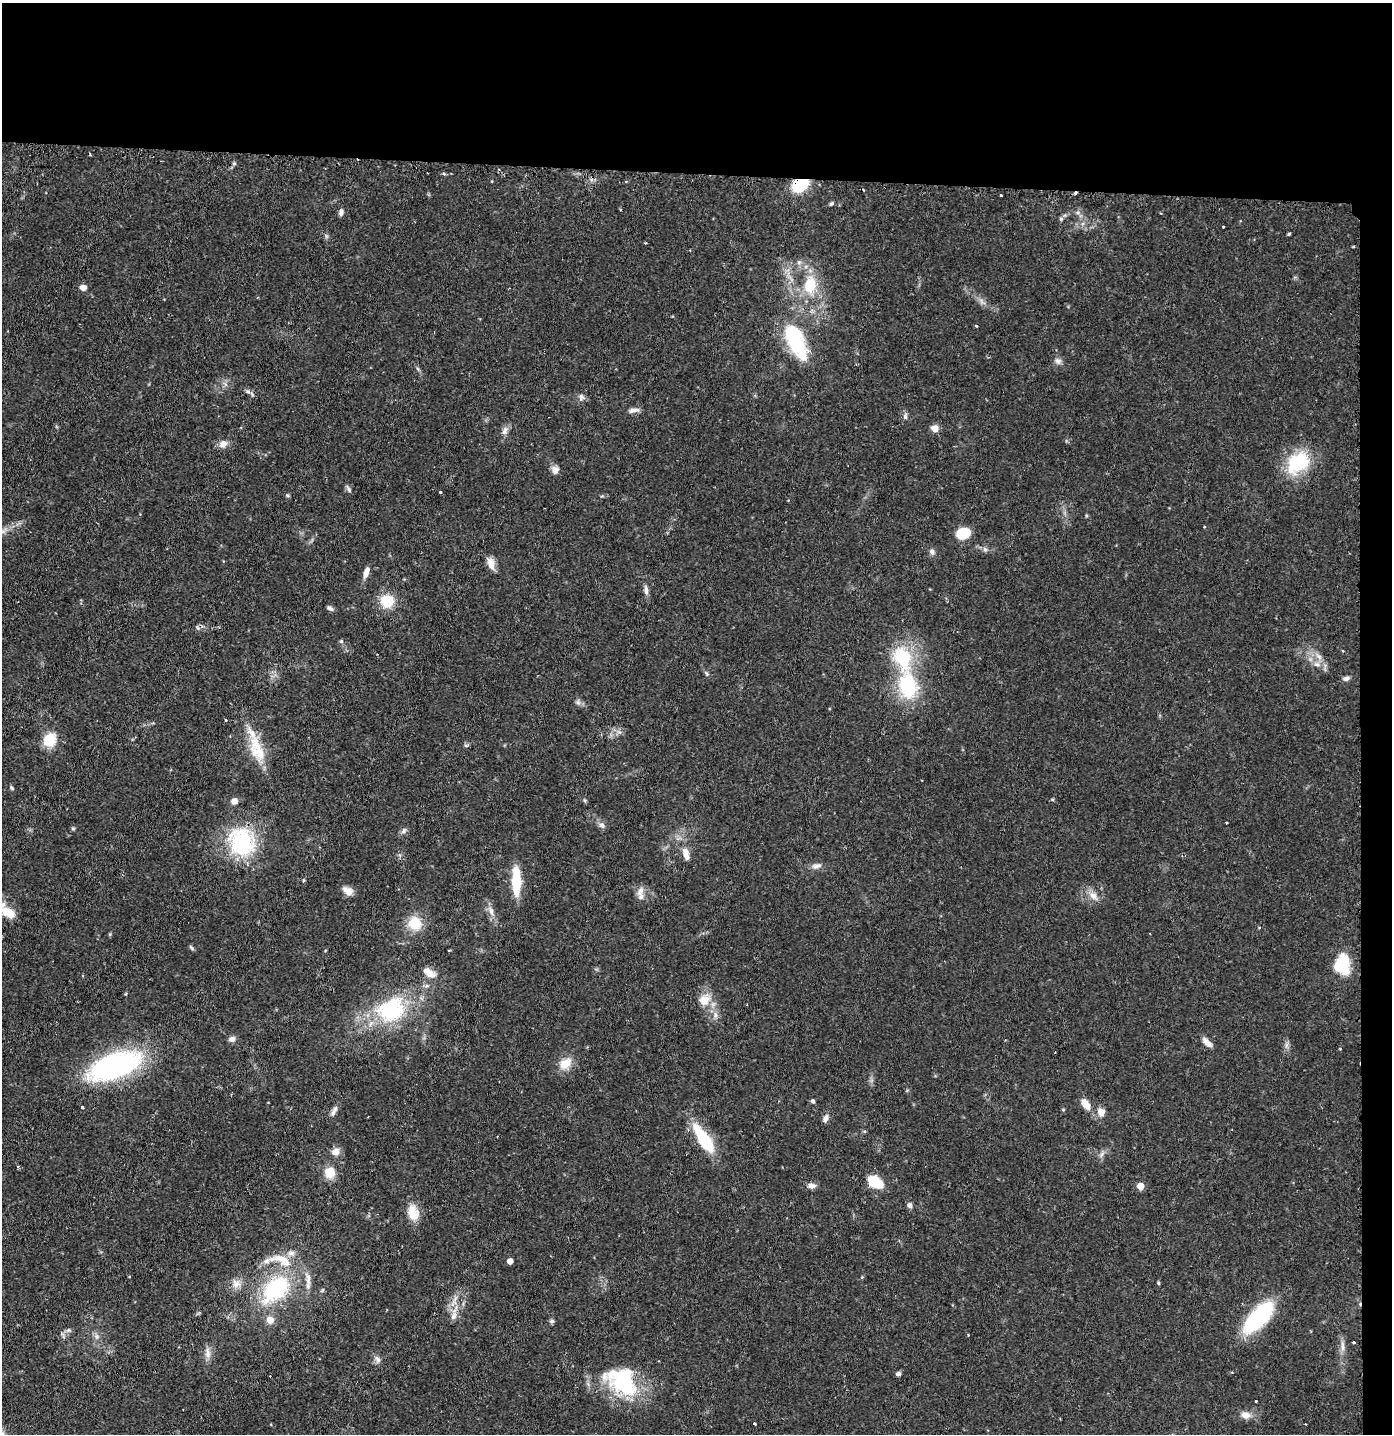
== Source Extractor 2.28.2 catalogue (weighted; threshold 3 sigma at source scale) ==
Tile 3 of 3 x 3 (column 3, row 1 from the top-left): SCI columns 2861-4250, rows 2873-4304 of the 4332 x 4304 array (HDU 1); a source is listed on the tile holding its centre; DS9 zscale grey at full resolution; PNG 1394 x 1436 px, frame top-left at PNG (2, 3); no overlay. Shown black and unused: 14% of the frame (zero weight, under 2 of 3 exposures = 1% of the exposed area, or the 3 px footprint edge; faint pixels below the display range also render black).
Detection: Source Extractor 2.28.2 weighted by HDU 2 'WHT'; one run over the whole footprint, this tile lists its part. Background 0.131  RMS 0.0054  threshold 0.0245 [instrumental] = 3 sigma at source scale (4.5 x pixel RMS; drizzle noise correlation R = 1.50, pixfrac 1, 0.05/0.05 arcsec/px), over >= 5 px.
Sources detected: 122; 2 inside a brighter object's white glare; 3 cosmic-ray / hot-pixel residue — not listed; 4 inside a brighter listed object's ellipse — not listed separately; the other 113 listed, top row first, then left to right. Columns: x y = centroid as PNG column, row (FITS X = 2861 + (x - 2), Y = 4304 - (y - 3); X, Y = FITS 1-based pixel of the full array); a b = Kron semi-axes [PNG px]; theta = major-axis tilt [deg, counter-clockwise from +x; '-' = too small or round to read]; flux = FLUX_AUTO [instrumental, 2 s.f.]
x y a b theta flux
444 174 4 3 - 1.2
800 185 13 9 30 29
1075 193 3 3 - 1.4
1001 195 3 3 - 0.78
831 204 6 5 - 0.94
341 212 8 5 76 1.8
1061 219 6 5 - 0.93
1223 227 2 2 - 0.47
1289 234 4 3 - 0.66
810 285 24 16 77 18
83 287 7 6 - 3.7
976 326 3 3 - 0.97
796 342 38 18 -63 42
1058 361 10 8 -36 2.3
418 369 6 4 -71 0.85
248 391 7 6 - 1.4
581 397 10 7 87 2.1
634 410 14 6 8 2.8
905 416 9 5 -89 1.6
935 428 9 8 - 3.7
505 430 12 7 77 2.7
223 444 11 9 40 3.9
1298 463 32 24 41 29
555 470 10 8 -64 3.3
349 489 11 5 -62 1.4
440 492 3 3 - 0.8
1204 527 3 3 - 0.43
3 531 9 6 17 2.6
963 533 13 10 12 15
985 549 7 6 - 1.4
932 552 8 7 - 1.9
491 564 14 8 -74 5.2
366 572 14 6 72 3.5
646 590 11 6 -80 2.4
387 601 13 13 - 15
330 608 10 5 -25 1.4
341 641 6 4 -45 0.79
1319 656 10 7 -42 2.9
1317 664 8 6 -4 2.5
706 673 8 3 -71 0.86
1346 678 10 6 12 1.8
907 686 29 20 -80 40
578 702 7 6 - 1.6
225 720 3 3 - 1.1
49 740 16 14 61 12
466 745 6 4 -18 0.74
258 752 29 18 -49 16
12 788 6 4 -42 0.85
584 800 6 4 -71 0.71
234 801 7 7 - 3.5
602 825 9 7 -31 2.2
73 828 6 4 0 0.7
404 831 9 6 52 1.6
242 842 39 34 -72 46
686 854 17 8 -76 5.2
816 866 15 6 11 2.7
516 881 27 9 -89 22
348 891 13 8 -30 3.8
640 891 15 8 71 3.7
1093 895 14 9 -45 4.5
491 911 14 6 -69 3.5
8 912 20 11 -30 9.9
415 923 14 13 - 14
191 948 8 4 -49 0.94
1342 965 19 14 90 28
429 973 17 9 -36 5.8
427 986 6 4 -17 1.1
126 994 4 3 - 0.67
705 1000 20 15 52 8.7
391 1010 42 32 31 50
715 1015 10 5 83 2.2
232 1039 8 7 - 2.1
1207 1042 14 6 -44 3.9
1286 1045 9 4 81 1.7
565 1063 19 13 38 7.9
114 1066 50 22 21 120
813 1101 6 5 - 1.1
1085 1104 12 7 -55 7.4
82 1107 3 3 - 1.4
1101 1112 10 8 -70 4.5
333 1113 10 6 52 2.1
825 1118 9 6 69 2.9
704 1139 27 9 -57 36
335 1152 10 9 - 3.9
1102 1154 10 4 60 1.7
330 1172 12 11 - 8.9
875 1182 17 11 -32 14
812 1186 11 7 -2 2.4
1140 1186 5 5 - 9.3
910 1205 6 6 - 2.1
413 1212 21 13 -76 8.8
266 1261 20 8 26 5
284 1261 23 15 -44 13
510 1261 5 4 - 4.9
308 1278 20 6 -83 4.2
1158 1283 5 4 - 0.73
236 1284 13 11 -36 4.5
276 1289 32 20 43 54
454 1314 25 7 76 5.8
1258 1318 35 14 47 65
270 1320 9 9 - 4.5
552 1321 7 5 -1 1.1
68 1330 7 6 - 1.4
97 1337 8 4 -72 1.3
1354 1342 3 3 - 1
1342 1346 17 4 -88 2.7
208 1353 17 7 -88 3.6
377 1359 11 7 -52 2.2
898 1374 6 5 - 1.3
622 1385 48 24 -25 40
1256 1401 3 3 - 0.56
1245 1415 13 9 -12 4.4
754 1424 3 3 - 0.87
Overlapping masked pixels (flux is a lower limit): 2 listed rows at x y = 800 185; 1075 193
Isophote crosses this tile's border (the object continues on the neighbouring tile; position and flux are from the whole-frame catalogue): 2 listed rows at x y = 3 531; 8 912